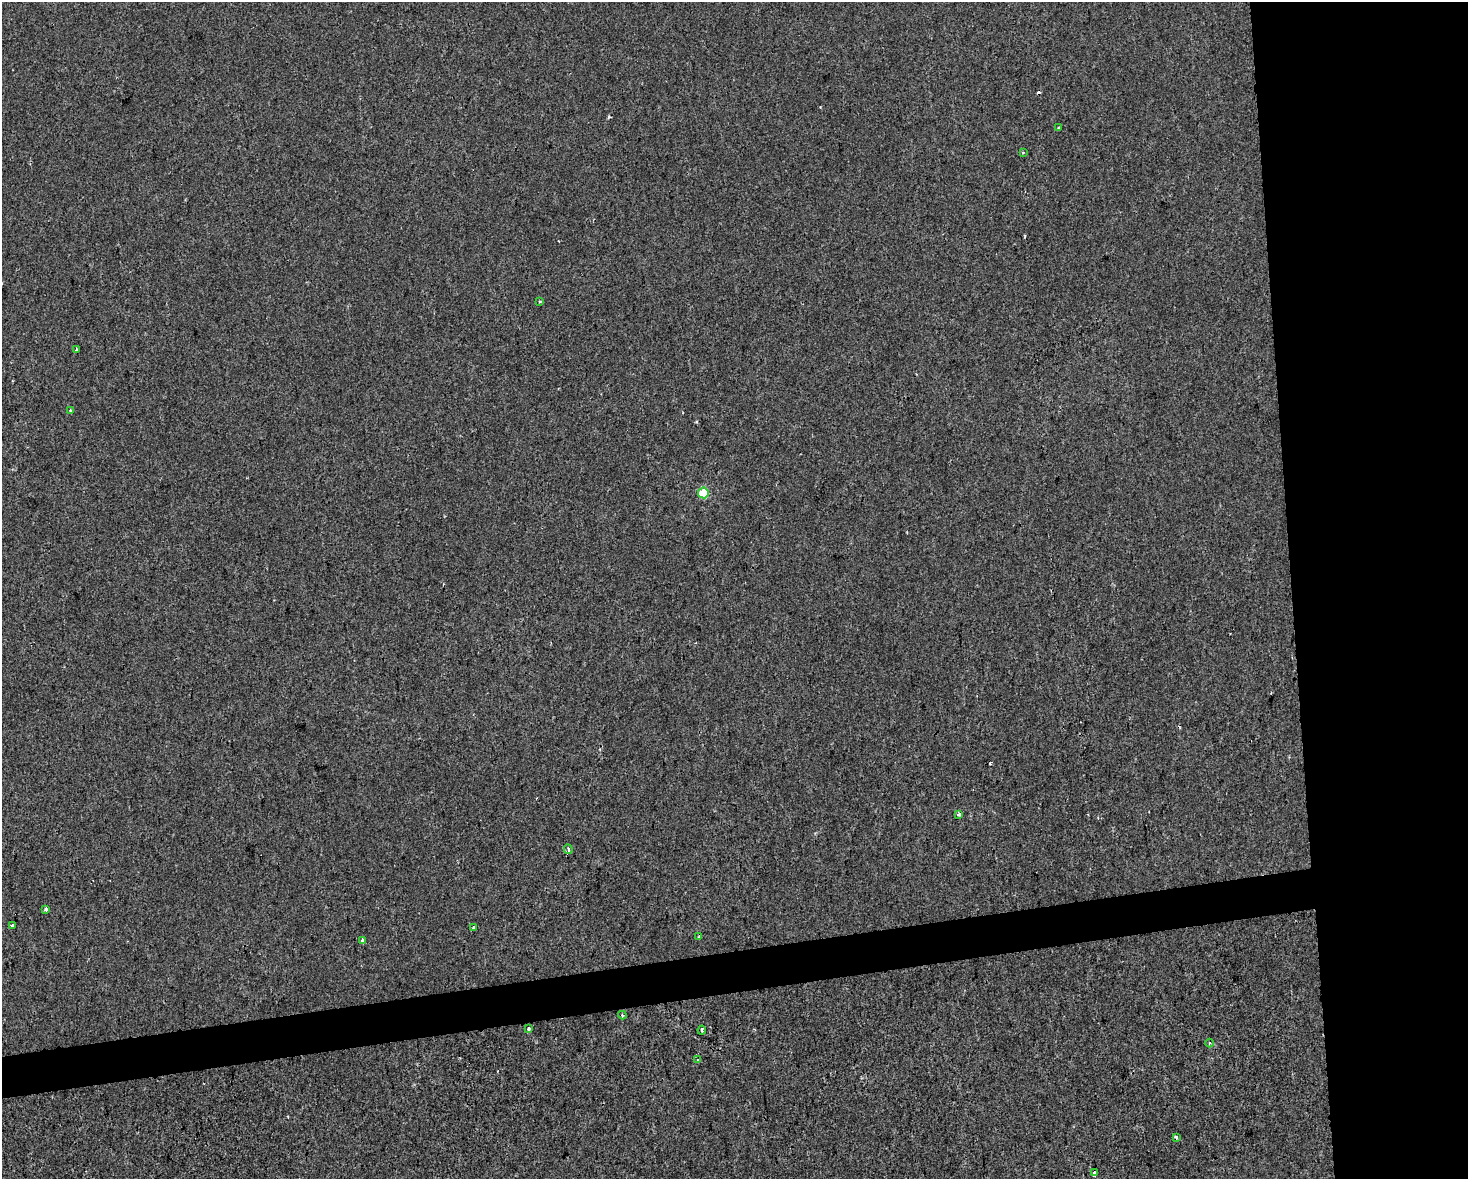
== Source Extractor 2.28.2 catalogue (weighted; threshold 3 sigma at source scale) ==
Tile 6 of 3 x 4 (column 3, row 2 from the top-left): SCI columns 2948-4413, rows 2357-3533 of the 4473 x 4711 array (HDU 1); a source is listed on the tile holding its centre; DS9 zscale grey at full resolution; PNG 1470 x 1181 px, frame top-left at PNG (2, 2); each listed source drawn as its Kron ellipse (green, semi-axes under 4 px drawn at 4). Shown black and unused: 15% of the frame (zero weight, under 2 of 3 exposures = <1% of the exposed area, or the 3 px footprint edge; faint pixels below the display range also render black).
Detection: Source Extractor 2.28.2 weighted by HDU 2 'WHT'; one run over the whole footprint, this tile lists its part. Background -6.59e-04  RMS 0.0042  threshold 0.0191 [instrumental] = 3 sigma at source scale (4.5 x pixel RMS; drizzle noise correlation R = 1.50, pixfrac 1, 0.0396/0.0396 arcsec/px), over >= 5 px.
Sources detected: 23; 3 cosmic-ray / hot-pixel residue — neither listed nor drawn; the other 20 listed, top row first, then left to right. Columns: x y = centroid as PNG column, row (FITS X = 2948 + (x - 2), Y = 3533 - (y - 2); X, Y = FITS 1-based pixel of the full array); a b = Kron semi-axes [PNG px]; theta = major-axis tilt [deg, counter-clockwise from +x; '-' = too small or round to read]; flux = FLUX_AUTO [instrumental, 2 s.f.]
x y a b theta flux
1058 127 3 2 - 0.52
1023 152 3 2 - 0.49
540 301 3 3 - 0.5
76 350 3 2 - 0.49
70 410 4 3 - 0.61
703 493 5 5 - 17
958 814 4 3 - 2.6
568 849 5 3 - 1.4
46 909 3 3 - 2
12 925 3 3 - 0.91
473 927 3 3 - 1.1
699 937 4 3 - 2.1
362 940 3 3 - 0.91
622 1015 4 3 - 0.55
529 1029 4 3 - 5.5
702 1030 4 3 - 0.87
1209 1043 4 3 - 0.41
698 1060 3 3 - 0.69
1176 1137 4 2 - 1
1094 1173 4 3 - 1.7
Overlapping masked pixels (flux is a lower limit): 1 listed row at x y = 699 937